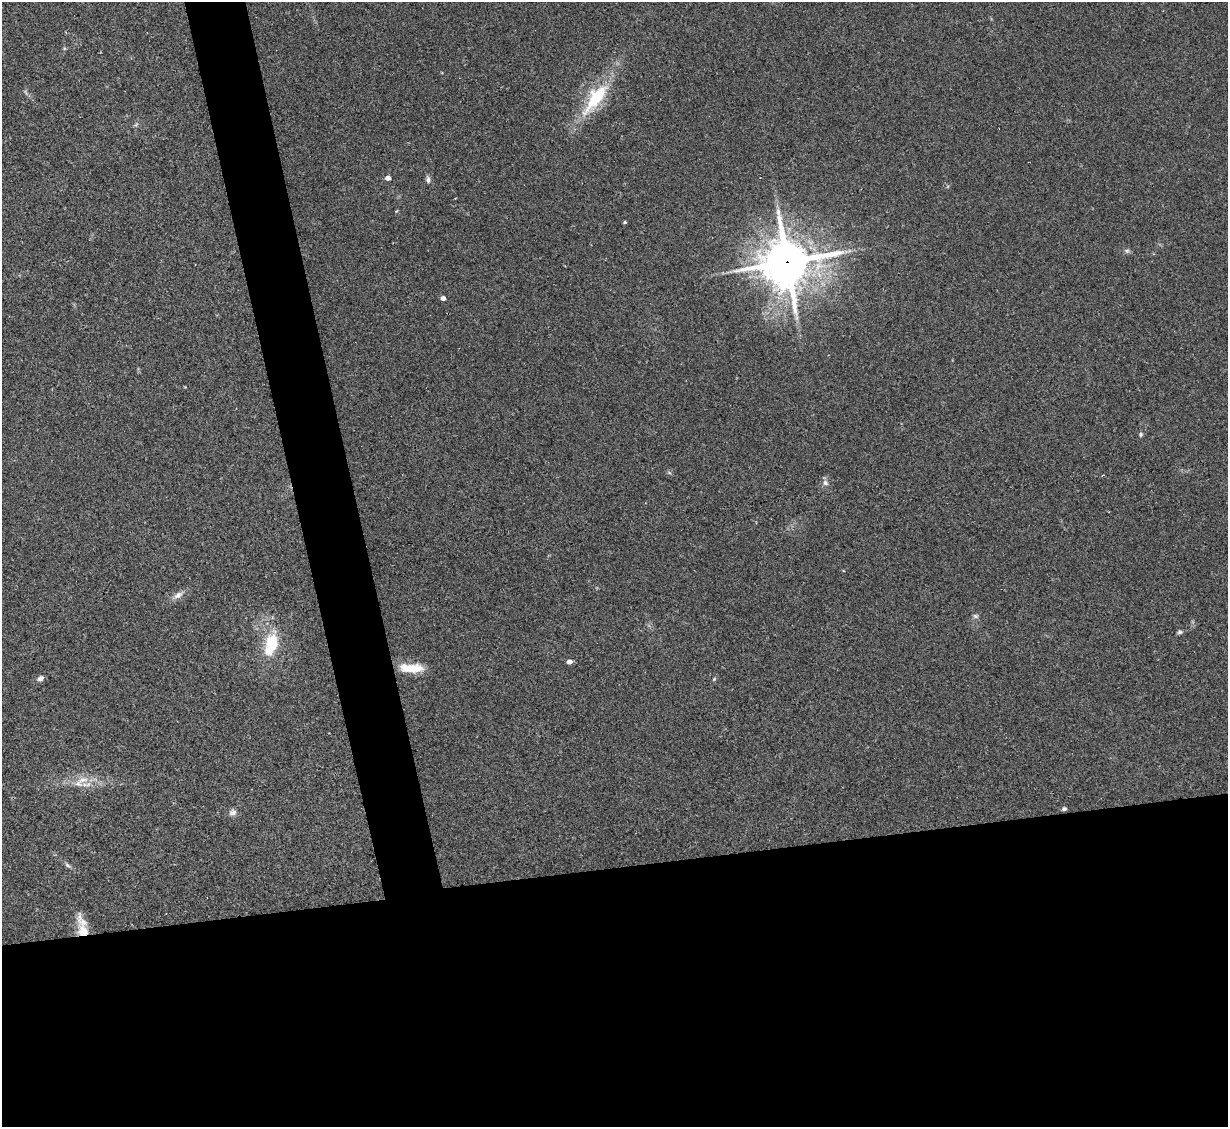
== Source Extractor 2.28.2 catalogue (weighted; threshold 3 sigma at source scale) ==
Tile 15 of 4 x 4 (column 3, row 4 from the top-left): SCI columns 2456-3681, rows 252-1376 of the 4908 x 4890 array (HDU 1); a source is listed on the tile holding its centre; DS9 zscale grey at full resolution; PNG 1230 x 1129 px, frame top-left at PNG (2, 2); no overlay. Shown black and unused: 27% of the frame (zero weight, under 2 of 3 exposures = <1% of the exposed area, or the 3 px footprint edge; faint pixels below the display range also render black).
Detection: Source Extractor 2.28.2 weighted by HDU 2 'WHT'; one run over the whole footprint, this tile lists its part. Background 0.0692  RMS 0.0091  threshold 0.0411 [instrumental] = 3 sigma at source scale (4.5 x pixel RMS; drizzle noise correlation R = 1.50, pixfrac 1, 0.05/0.05 arcsec/px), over >= 5 px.
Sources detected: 27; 2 inside a brighter listed object's ellipse — not listed separately; the other 25 listed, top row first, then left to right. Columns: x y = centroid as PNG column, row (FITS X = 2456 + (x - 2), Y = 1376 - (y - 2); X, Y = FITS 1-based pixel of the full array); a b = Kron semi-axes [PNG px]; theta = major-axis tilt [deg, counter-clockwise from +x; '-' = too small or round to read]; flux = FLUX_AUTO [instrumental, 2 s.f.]
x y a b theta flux
64 48 6 3 -72 1.1
596 98 42 15 54 56
388 178 4 4 - 6.3
428 180 10 6 -80 2.9
625 222 4 3 - 1.2
1127 251 8 6 -14 2.2
787 262 18 17 - 3300
443 298 4 4 - 4.4
1141 434 6 5 - 1.6
669 472 6 4 -20 1.3
1103 475 4 2 - 0.7
825 483 8 7 - 3.6
178 595 13 8 34 5.7
975 616 8 6 -2 2.2
1180 632 6 5 - 2.1
271 644 35 18 74 37
569 662 4 4 - 6.5
408 668 24 12 0 20
40 678 8 6 31 3.5
714 679 6 4 46 1.2
78 784 15 9 0 10
1064 809 5 5 - 2
233 812 10 9 - 4
68 865 11 5 -37 2.5
83 931 17 13 -59 13
Overlapping masked pixels (flux is a lower limit): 2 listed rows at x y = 787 262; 83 931